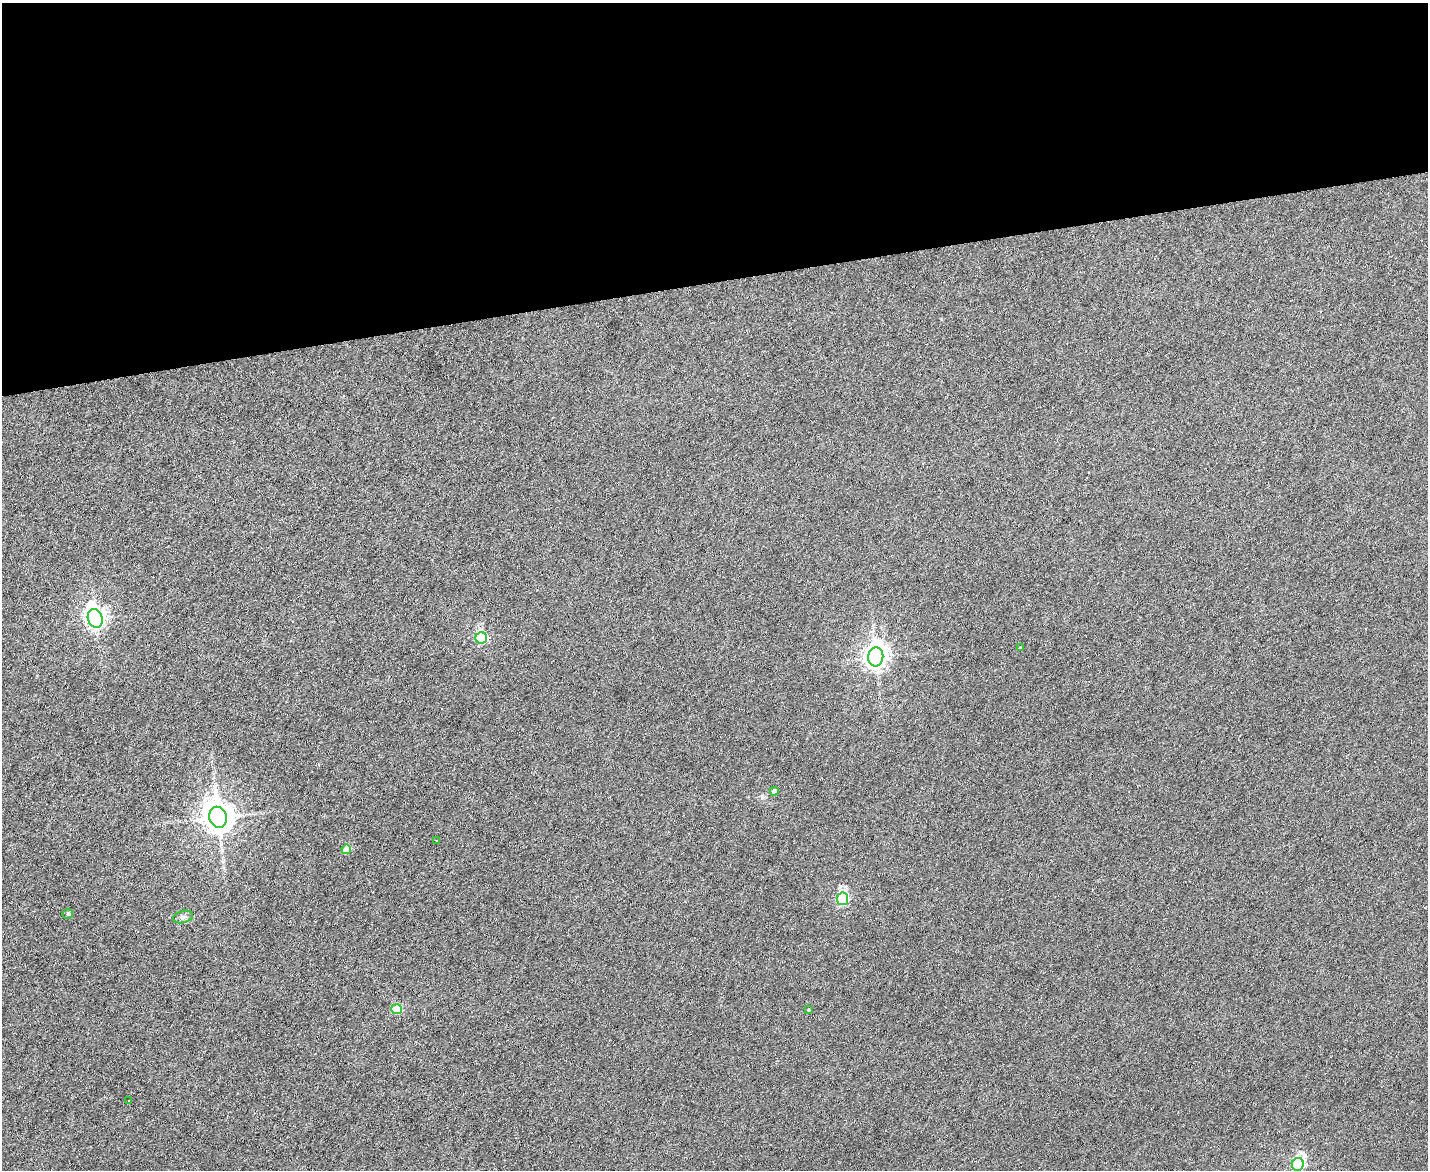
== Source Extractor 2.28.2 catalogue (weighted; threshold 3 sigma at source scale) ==
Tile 2 of 3 x 4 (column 2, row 1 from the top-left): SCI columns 1666-3091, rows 3504-4671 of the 4649 x 4671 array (HDU 1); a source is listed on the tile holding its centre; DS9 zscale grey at full resolution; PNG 1430 x 1172 px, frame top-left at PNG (2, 3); each listed source drawn as its Kron ellipse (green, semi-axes under 4 px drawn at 4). Shown black and unused: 24% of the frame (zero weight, under 4 of 8 exposures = <1% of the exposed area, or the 3 px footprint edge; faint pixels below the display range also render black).
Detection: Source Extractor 2.28.2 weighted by HDU 2 'WHT'; one run over the whole footprint, this tile lists its part. Background 0.00302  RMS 0.004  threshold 0.0164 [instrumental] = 3 sigma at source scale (4.09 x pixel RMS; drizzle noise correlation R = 1.36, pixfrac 0.8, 0.05/0.05 arcsec/px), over >= 5 px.
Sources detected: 16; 1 cosmic-ray / hot-pixel residue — neither listed nor drawn; the other 15 listed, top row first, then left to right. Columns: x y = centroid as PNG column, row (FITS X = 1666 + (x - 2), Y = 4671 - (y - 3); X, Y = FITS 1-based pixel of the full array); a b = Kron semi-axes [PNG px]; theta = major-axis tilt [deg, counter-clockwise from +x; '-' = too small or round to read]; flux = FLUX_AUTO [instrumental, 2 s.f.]
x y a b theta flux
95 618 9 7 -72 200
481 638 6 5 - 31
1020 648 3 2 - 0.27
876 657 9 7 84 280
774 791 4 4 - 1.7
218 817 10 8 -74 580
436 841 2 2 - 0.28
346 849 5 4 - 5.9
843 899 6 5 - 44
68 914 5 4 - 0.95
183 917 10 6 15 1.2
396 1009 5 5 - 14
808 1010 3 3 - 0.28
129 1101 2 2 - 0.21
1298 1164 6 6 - 56
Isophote crosses this tile's border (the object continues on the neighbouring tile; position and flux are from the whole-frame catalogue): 1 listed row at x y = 1298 1164
Unlisted compact peaks at least as high as the median listed source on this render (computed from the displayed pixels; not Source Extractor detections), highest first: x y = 762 797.